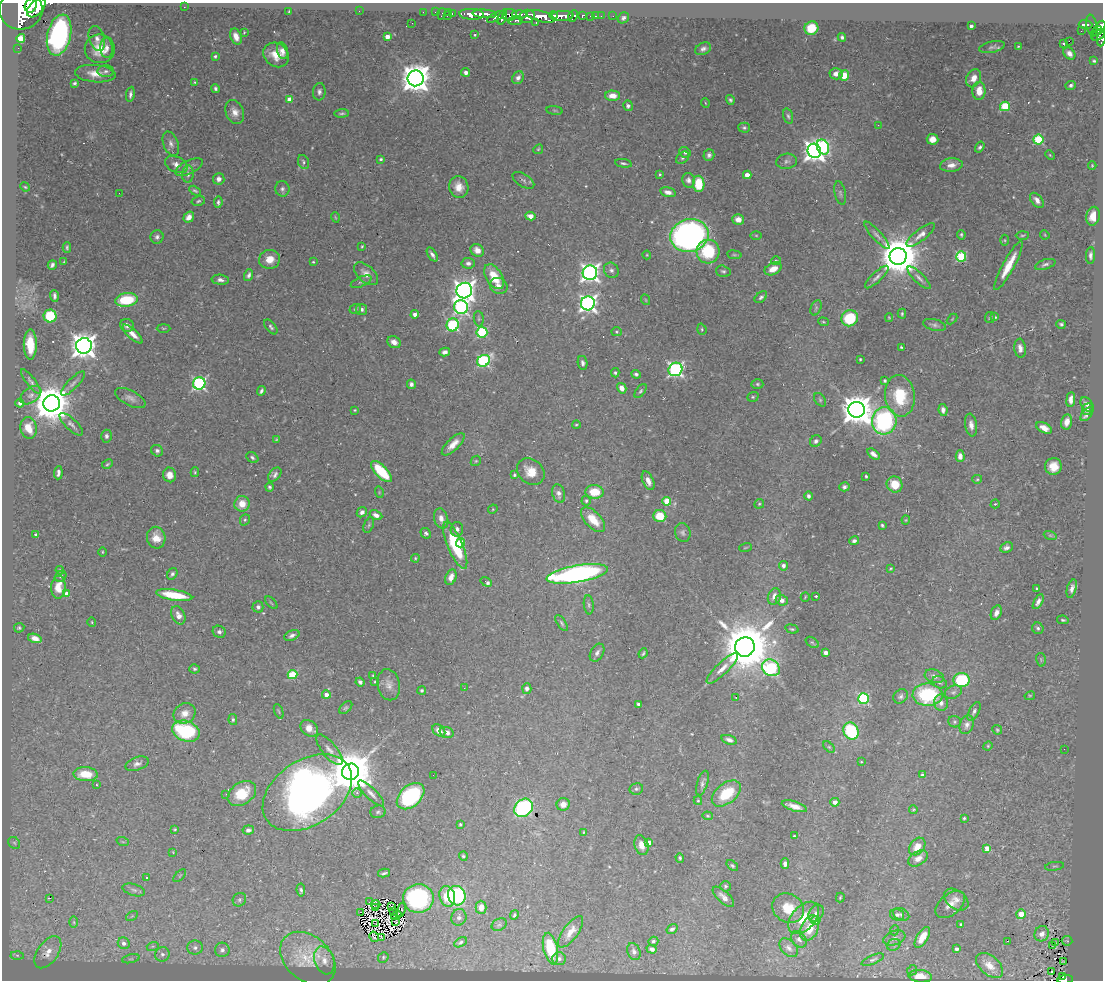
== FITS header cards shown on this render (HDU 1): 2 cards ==
NAXIS1  =                 1101
NAXIS2  =                  978

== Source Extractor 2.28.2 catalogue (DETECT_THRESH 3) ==
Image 1101 x 978 px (HDU 1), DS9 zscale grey, 1 PNG px = 1 image px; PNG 1105 x 982 px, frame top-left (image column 1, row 978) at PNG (2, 3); each listed source drawn as its Kron ellipse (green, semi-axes under 4 px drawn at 4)
Background 0.432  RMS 0.02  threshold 0.0615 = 3 sigma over >= 5 px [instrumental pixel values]
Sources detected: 526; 7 with non-positive FLUX_AUTO (blend fragments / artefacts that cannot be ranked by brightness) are neither listed nor drawn; of the other 519, the 500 brightest by FLUX_AUTO listed and drawn (19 fainter detections omitted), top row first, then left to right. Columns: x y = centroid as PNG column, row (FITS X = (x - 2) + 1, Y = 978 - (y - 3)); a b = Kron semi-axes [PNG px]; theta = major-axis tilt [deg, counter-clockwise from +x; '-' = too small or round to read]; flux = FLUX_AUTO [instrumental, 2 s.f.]
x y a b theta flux
31 6 7 6 - 1500
184 7 2 2 - 3.5
36 8 11 7 46 2400
21 10 21 20 - 5100
359 11 2 2 - 170
289 12 3 2 - 1.4
423 12 2 2 - 6.9
435 12 2 2 - 7.5
448 13 3 2 - 12
452 13 3 2 - 15
442 14 6 2 72 14
472 14 12 5 -2 1300
485 14 12 4 -4 940
520 14 7 4 -1 280
510 15 7 5 4 350
553 15 4 3 - 310
447 16 2 2 - 14
527 16 8 6 24 840
541 16 14 5 -15 1800
562 16 11 5 2 1200
573 16 6 4 65 210
582 16 3 3 - 86
591 16 3 3 - 26
596 16 3 2 - 11
601 16 2 2 - 7
613 16 2 2 - 4.6
496 17 9 4 28 340
502 17 8 3 70 510
623 18 6 5 - 3.9
516 21 7 4 4 150
536 22 3 2 - 19
412 23 3 2 - 1.6
1085 25 7 4 -3 130
971 26 3 3 - 5.2
1092 26 11 5 -79 200
1101 26 5 4 - 320
811 28 7 6 - 38
1081 31 2 2 - 3.9
1097 31 6 3 34 260
244 32 3 3 - 1.3
59 35 21 11 77 320
475 35 3 3 - 1.5
1098 35 7 5 33 260
236 37 8 5 -69 13
387 37 4 4 - 17
842 37 4 3 - 3
21 38 4 4 - 55
97 39 13 7 -74 8
1101 39 7 4 81 72
1069 41 3 2 - 100
1063 44 3 3 - 9.9
1018 46 3 3 - 1.2
992 47 13 5 12 4.5
18 48 2 2 - 5.4
107 48 10 6 -84 6.9
100 49 15 14 - 31
703 49 8 6 27 4.9
282 51 8 5 -76 8.7
1069 53 7 5 -48 7.4
276 55 13 11 -39 22
215 56 4 4 - 2.3
1094 61 3 3 - 1.8
106 71 8 6 1 4.5
466 72 4 4 - 6
95 74 20 8 -5 19
836 74 6 5 - 8.3
844 75 5 5 - 27
416 78 8 8 - 2300
518 78 7 5 60 6.3
974 78 9 7 64 12
195 82 4 3 - 1.6
75 83 4 3 - 2.8
1071 85 5 4 - 3.5
215 89 4 3 - 3
979 91 9 6 89 19
319 92 8 6 84 5.5
130 94 7 4 82 4.2
612 96 7 5 -2 15
290 100 4 4 - 26
730 100 5 4 - 2.8
705 103 5 3 - 1.1
628 106 5 5 - 4.3
1005 106 5 4 - 78
554 110 8 4 -7 2.1
235 112 12 8 -66 12
342 113 7 3 4 2.4
788 116 8 4 -73 3
878 125 3 2 - 1.7
744 128 6 5 - 2.8
933 139 6 5 - 15
1038 139 5 5 - 100
171 144 13 7 -69 6.9
823 147 8 6 -65 170
980 147 6 4 55 2.9
538 149 5 4 - 1.8
814 151 7 6 - 1100
685 152 6 5 - 3.6
709 155 6 5 - 3.9
1050 155 5 3 - 1.3
683 158 7 5 38 3.3
381 159 4 3 - 2.1
787 161 10 7 10 5.3
304 162 7 5 -65 3.1
623 163 8 3 -9 2.7
176 164 12 7 -25 9.1
951 165 11 6 6 9.7
1092 165 4 3 - 1.3
189 167 15 6 26 6.9
188 174 8 5 85 5.2
660 174 4 3 - 1.7
747 175 4 4 - 15
219 179 6 6 - 6
523 180 12 6 -32 4.4
688 180 7 6 - 5.4
699 184 8 5 -86 43
25 187 5 4 - 1.6
459 187 11 9 -73 15
282 189 8 7 - 4.6
195 191 6 3 -30 2.4
668 192 8 5 -14 7.4
119 193 2 2 - 1.1
840 193 12 5 -77 3.9
1037 200 8 5 -50 8.4
198 201 7 4 15 2.5
218 202 6 4 81 3
530 216 5 4 - 15
1093 216 9 6 77 17
189 217 6 5 - 9.2
335 217 5 3 - 1.2
738 219 6 5 - 12
756 235 5 4 - 1.3
877 235 18 5 -48 5.9
921 235 17 6 38 9
961 235 5 3 - 2
1022 235 7 3 2 1.9
1045 235 5 3 - 1.3
689 236 19 16 14 640
157 237 7 6 - 4.2
1005 240 5 3 - 1.5
362 246 3 3 - 1.4
67 247 5 3 - 2.2
477 250 7 6 - 11
708 251 12 11 - 71
432 254 8 4 -59 4.9
647 255 4 4 - 1.4
734 255 7 3 -8 1.9
1090 255 8 4 88 4.5
898 256 8 8 - 5700
961 257 5 5 - 100
270 259 10 9 - 16
776 260 5 3 - 1.4
64 262 4 2 - 1.5
313 262 3 3 - 1.4
468 263 6 5 - 4.8
1045 264 10 5 17 4.3
52 265 5 4 - 3.9
1008 266 27 6 61 32
773 269 9 6 25 14
611 270 8 7 - 4.7
723 271 7 5 -16 2.9
590 273 7 7 - 670
366 274 14 8 -42 11
249 275 6 4 73 4.4
494 277 14 8 -58 38
877 277 15 5 43 6.1
919 278 15 5 -44 5.9
220 280 8 5 -7 5.4
361 282 11 5 24 3.4
499 286 9 8 - 9.5
464 291 8 7 - 1000
54 296 6 3 -87 3.6
761 297 7 4 41 3.6
126 300 11 6 7 60
646 300 5 3 - 1.3
588 303 7 7 - 580
461 307 7 6 - 320
816 308 8 5 65 3.2
355 309 6 4 19 2.5
361 309 5 5 - 3.9
415 314 4 4 - 6
902 314 5 4 - 2
50 316 6 6 - 65
889 317 4 3 - 1.2
995 317 4 3 - 2
850 318 8 8 - 69
990 318 5 5 - 2.4
479 319 7 5 -85 3
952 319 6 3 45 1.4
823 322 5 4 - 1.7
1061 324 5 4 - 2.7
127 325 7 6 - 6.2
453 325 6 6 - 170
934 325 12 5 -14 4.5
271 327 9 4 -51 3
163 328 7 3 0 1.5
702 329 6 4 -71 1.9
482 332 5 5 - 120
616 332 5 4 - 1.9
133 334 13 5 -43 12
394 342 7 5 -33 8.2
30 344 15 6 90 36
84 346 8 7 - 1600
901 347 3 3 - 1.5
1020 348 9 5 -84 7.7
445 352 5 4 - 5.1
860 359 3 3 - 1.9
484 361 6 5 - 200
583 363 7 4 -79 4.5
675 369 7 6 - 390
615 373 5 4 - 2.3
636 374 5 4 - 3.3
31 381 15 4 -53 4.6
885 381 4 4 - 3
73 383 16 5 45 5.9
199 383 6 6 - 290
411 384 5 4 - 4.6
757 384 6 4 -2 2.1
622 388 5 4 - 9.1
261 391 5 3 - 3.2
640 391 8 4 53 2.7
31 395 12 7 37 6.6
900 396 21 15 -84 65
753 397 6 4 21 2.1
130 398 17 7 -27 8
1071 399 7 4 84 8.5
820 400 7 5 -55 2.6
20 403 4 4 - 3.8
52 403 8 8 - 4400
1087 405 8 5 -52 5.6
1087 409 6 5 - 3
355 410 3 2 - 1.2
857 410 8 8 - 2900
943 410 6 4 -82 7
1087 414 8 4 50 5.1
884 421 13 12 - 220
1067 422 8 5 78 10
71 424 15 5 -43 5.6
576 425 4 3 - 1.5
971 425 11 6 -81 8.4
29 428 11 8 -81 20
1044 428 8 5 -28 12
106 436 6 5 - 3.8
276 439 4 4 - 1.3
816 441 6 5 - 3.7
453 444 15 6 44 13
157 451 6 5 - 3.8
873 454 7 4 -38 6.8
960 456 6 4 -87 8
252 457 6 5 - 3
476 461 5 4 - 1.9
107 464 6 3 28 1.8
1053 466 8 8 - 18
381 471 13 6 -46 62
195 472 5 4 - 2
531 472 15 12 -42 24
58 473 6 3 85 4.2
169 475 7 6 - 12
275 475 8 5 50 4.5
514 475 4 4 - 2.1
866 476 3 3 - 1.8
977 479 5 4 - 1.8
648 481 10 5 -64 8.7
895 484 8 7 - 26
270 487 4 4 - 2.6
844 487 5 4 - 3.9
379 492 6 3 -73 1.5
595 492 9 6 -4 37
559 494 10 6 -74 6.7
808 496 4 4 - 3.5
586 501 5 4 - 2.5
667 501 4 4 - 42
242 504 8 7 - 19
759 504 5 4 - 1.7
995 504 5 3 - 1.3
493 509 5 4 - 1.3
362 512 5 5 - 4.5
376 515 6 4 -25 7.1
660 516 6 6 - 35
441 518 10 7 -74 9.8
245 520 6 4 68 2.4
593 520 15 8 -46 28
906 520 4 4 - 1.3
369 525 8 5 69 2.4
882 525 4 3 - 2.1
457 529 7 6 - 4.9
683 532 9 7 -75 4.4
426 533 5 4 - 3.7
36 535 3 3 - 1.8
1050 535 6 4 -19 2.3
156 538 11 9 -78 15
854 541 5 4 - 4.3
461 543 5 4 - 23
455 545 25 7 -67 84
745 548 6 3 19 1.3
1007 548 6 5 - 5
102 552 4 3 - 1.2
415 558 4 3 - 1.6
783 566 5 4 - 4.8
891 569 3 2 - 1.4
60 570 4 3 - 1.5
172 574 6 4 56 3.6
577 574 31 8 10 480
61 576 6 5 - 2.7
451 577 8 5 70 8.3
486 582 6 3 -33 5.5
58 587 11 7 85 19
1037 588 4 3 - 1.6
1072 589 9 4 73 6.9
67 594 4 4 - 18
174 595 18 5 -9 49
774 596 8 6 71 11
816 596 3 2 - 1.3
805 597 5 2 - 1.3
782 600 6 5 - 7.1
1038 602 8 4 61 5.9
271 603 8 3 -45 1.6
589 605 9 5 -83 3.2
258 607 5 5 - 4.1
996 613 8 5 67 8
178 615 9 6 -65 9.3
1063 620 6 4 -10 2.2
92 622 4 4 - 1.4
562 623 9 4 -57 2.9
19 628 5 5 - 2.2
1038 628 6 5 - 3.2
792 629 7 4 -15 2.3
219 632 6 6 - 4.7
292 635 8 5 25 5
35 638 7 4 -17 9.1
812 642 7 4 -37 2.4
745 647 10 9 - 9400
597 653 10 6 60 5.5
643 653 5 3 - 1.9
826 653 4 3 - 7.9
1041 660 7 5 -79 1.8
722 668 21 6 44 13
771 668 9 8 - 190
194 669 5 4 - 2.6
292 675 5 4 - 73
373 675 3 3 - 1.6
934 676 10 6 -17 6.9
962 680 8 7 - 110
360 682 5 4 - 3.8
375 682 3 3 - 1.6
939 682 8 5 -31 3.7
389 685 16 11 -78 11
464 688 2 2 - 1.4
527 688 5 4 - 5.5
422 690 4 4 - 2.3
953 692 9 6 23 4.2
326 695 4 4 - 9.8
928 695 15 11 -2 120
901 696 8 6 43 4.1
1030 696 5 4 - 1.5
736 697 3 2 - 1.6
863 699 5 5 - 150
941 703 8 7 - 7
639 704 4 3 - 3.1
346 708 8 4 43 2.3
279 711 7 2 -69 1.3
974 711 10 5 62 4.3
185 713 11 9 32 12
233 720 5 4 - 2.3
954 722 6 5 - 2.5
967 725 9 7 70 6
309 728 9 7 -39 13
997 730 5 4 - 1.9
186 731 14 10 -21 150
439 731 7 5 -45 11
851 731 9 7 -63 99
447 732 7 5 -18 6.4
729 740 8 4 -17 4.9
988 746 5 4 - 1.5
829 747 7 4 -44 2.3
1064 749 2 2 - 1.7
329 750 19 7 -51 10
861 762 3 2 - 1.1
137 764 12 6 18 6.5
351 772 8 8 - 6400
86 774 12 7 -3 37
433 775 2 2 - 1.8
922 775 3 3 - 1.9
702 783 13 5 73 4.9
96 785 3 3 - 1.5
636 789 7 5 11 3.3
242 793 15 11 35 40
307 793 49 32 34 960
357 793 4 4 - 3.2
371 793 17 5 -45 7.2
726 793 17 10 38 52
226 794 2 2 - 3.2
411 796 16 10 42 150
698 801 4 4 - 1.6
835 802 4 4 - 9.6
563 804 6 6 - 12
794 806 13 4 -17 12
523 808 10 8 42 240
913 810 4 4 - 1.5
378 812 7 6 - 3.2
707 816 5 4 - 1.9
964 818 3 3 - 2
460 824 4 3 - 2.4
175 829 3 2 - 1.6
248 830 6 4 7 4.8
584 832 4 3 - 1.4
794 836 3 3 - 1.4
123 842 6 4 -19 1.7
14 843 6 5 - 2.7
649 843 4 3 - 10
641 845 10 6 -74 11
917 846 10 7 52 18
987 848 4 4 - 17
173 852 4 4 - 1.1
463 856 4 4 - 2.6
680 858 5 4 - 2.5
918 858 10 7 32 12
785 864 5 4 - 5.6
732 866 6 4 -40 2.5
1055 866 10 3 9 2.1
384 873 6 2 13 2.8
180 876 8 3 45 1.6
146 877 3 2 - 1.5
725 886 5 5 - 2.4
134 890 12 5 -17 4.9
301 890 6 4 -83 3.2
447 896 10 7 -76 39
457 896 10 8 -65 160
723 897 13 6 -43 7.6
840 897 5 3 - 1.8
49 898 3 2 - 35
418 898 15 14 - 170
239 900 7 6 - 2.9
956 900 14 9 -37 9.3
369 902 3 2 - 1.2
376 904 5 2 - 1.3
950 905 17 10 40 12
376 907 3 2 - 1.5
391 907 4 3 - 2.4
481 907 6 5 - 13
788 908 16 14 -31 29
401 910 7 2 69 1.3
394 911 3 2 - 1.3
361 913 4 3 - 1.3
816 913 9 7 58 5.7
901 914 8 6 -26 4.4
1021 914 5 4 - 27
396 915 5 3 - 1.2
514 915 5 3 - 2.4
897 915 7 5 -16 4.1
132 916 6 4 33 1.8
459 917 8 7 - 5.3
804 918 19 11 49 32
816 920 4 4 - 15
74 922 6 4 -89 1.9
395 922 4 2 - 1.5
376 924 3 2 - 1.4
961 924 3 3 - 2.3
499 925 8 6 25 3.2
810 928 13 8 67 24
672 929 6 4 33 4.1
895 930 5 3 - 1.2
571 932 18 7 54 15
1042 934 8 7 - 10
374 937 5 3 - 2.7
922 937 12 5 58 22
382 938 3 2 - 260
894 938 11 7 21 6.4
799 939 9 6 -49 4.9
653 941 5 4 - 3.1
1007 941 3 2 - 18
1067 941 5 5 - 1.6
460 942 7 4 31 2.7
1056 942 3 2 - 1.5
124 943 6 5 - 6.6
894 945 7 5 20 3.3
1053 945 2 2 - 1.4
153 946 6 4 17 2.2
195 948 8 7 - 5.7
789 948 11 7 -45 6.1
550 949 16 7 -77 56
652 949 5 4 - 4.4
956 949 4 3 - 4.8
222 950 7 7 - 5.4
48 952 18 10 56 18
634 952 9 6 -69 5.5
162 954 7 7 - 5.6
17 955 6 4 -2 2.7
383 957 6 5 - 2
308 958 31 22 -41 43
131 959 9 3 12 2
559 959 7 6 - 3.8
324 960 14 9 -72 12
873 960 12 4 22 3.4
1063 962 3 2 - 1.5
989 965 16 9 -41 16
912 970 5 4 - 2
1052 971 3 3 - 2.4
920 976 12 6 -6 16
1063 977 3 3 - 17
1065 979 8 3 5 80
At the frame edge (FLAGS 8, measured only in part): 4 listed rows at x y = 21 10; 1101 26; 1101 39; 1065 979
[19 fainter detections neither listed nor drawn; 7 non-positive-flux detections neither listed nor drawn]